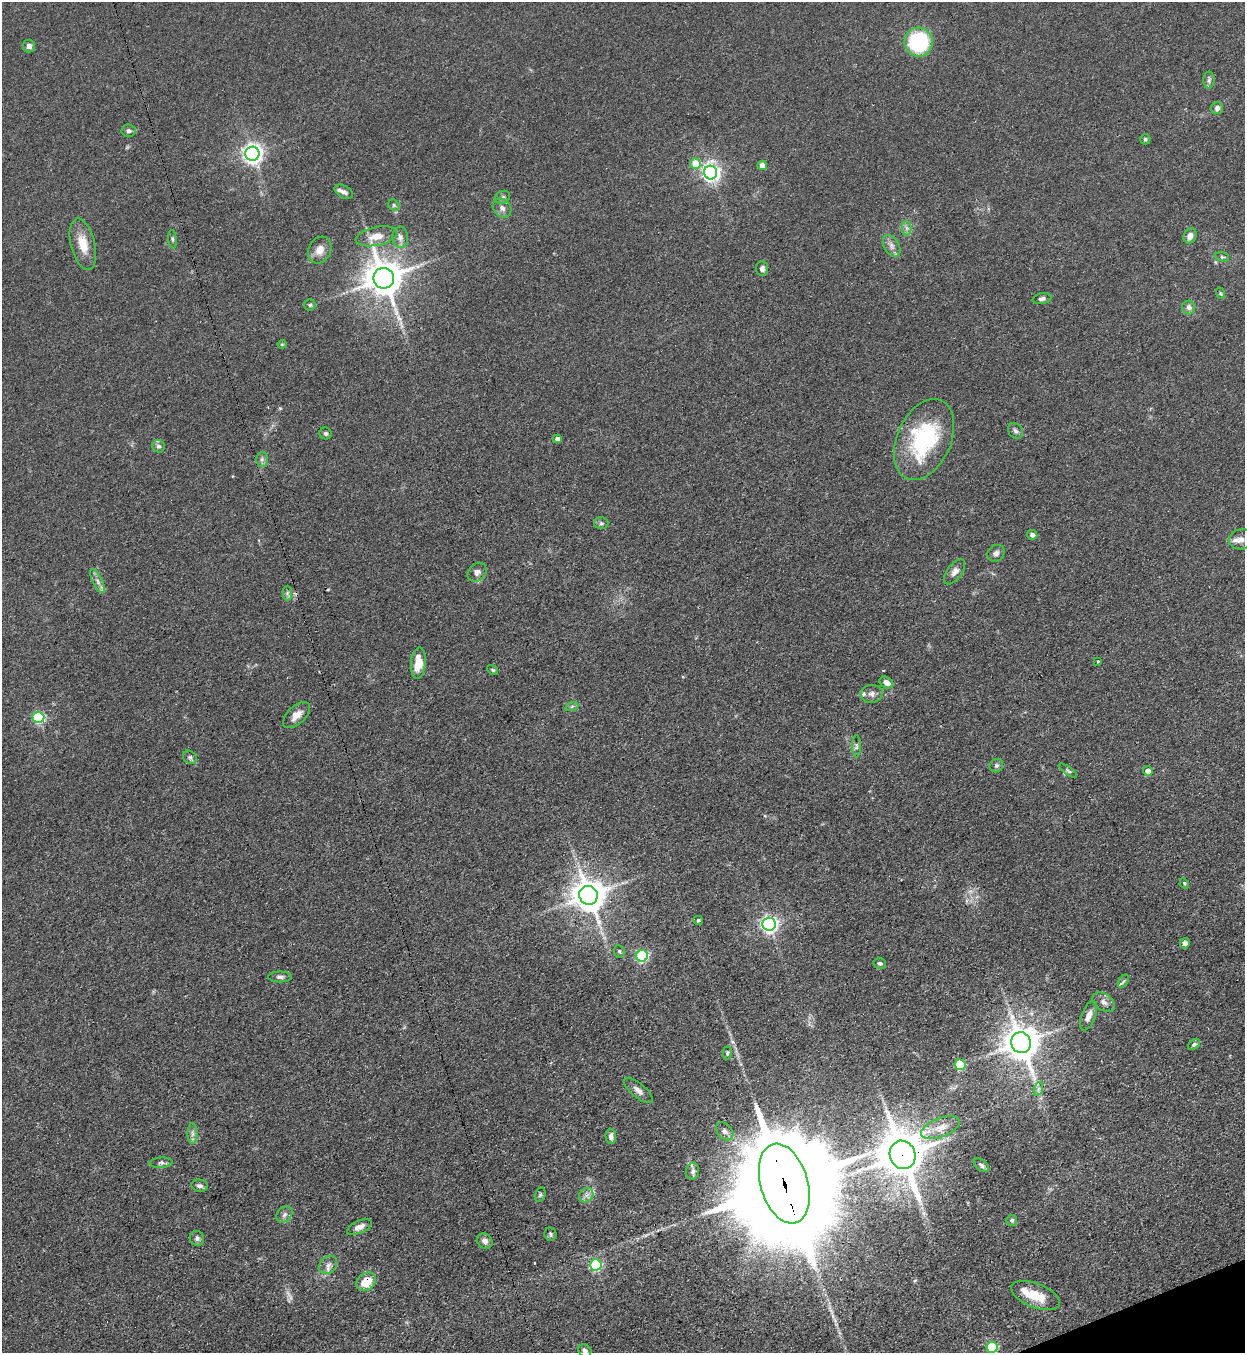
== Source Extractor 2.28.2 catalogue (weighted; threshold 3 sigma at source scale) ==
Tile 6 of 4 x 4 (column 2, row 2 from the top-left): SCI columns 1551-2793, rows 2739-4089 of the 5457 x 5478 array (HDU 1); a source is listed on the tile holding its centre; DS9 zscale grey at full resolution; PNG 1247 x 1355 px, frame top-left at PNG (2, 2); each listed source drawn as its Kron ellipse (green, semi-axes under 4 px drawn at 4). Shown black and unused: <1% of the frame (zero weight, under 3 of 4 exposures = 5% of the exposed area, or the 3 px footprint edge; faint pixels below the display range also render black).
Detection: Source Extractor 2.28.2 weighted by HDU 2 'WHT'; one run over the whole footprint, this tile lists its part. Background 0.0726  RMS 0.0059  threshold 0.0264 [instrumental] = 3 sigma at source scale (4.5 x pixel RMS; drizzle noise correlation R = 1.50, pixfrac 1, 0.05/0.05 arcsec/px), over >= 5 px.
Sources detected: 107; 1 too faint to see at this stretch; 2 cosmic-ray / hot-pixel residue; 1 long thin detection or spike segment (spike, bleed or trail) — neither listed nor drawn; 4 inside a brighter listed object's ellipse — not listed separately; the other 99 listed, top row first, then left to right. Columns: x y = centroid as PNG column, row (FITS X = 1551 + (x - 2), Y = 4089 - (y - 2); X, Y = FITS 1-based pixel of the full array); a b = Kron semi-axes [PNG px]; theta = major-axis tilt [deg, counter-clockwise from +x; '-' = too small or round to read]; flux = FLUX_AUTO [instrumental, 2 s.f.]
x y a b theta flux
918 42 14 14 - 47
29 46 6 6 - 2.2
1209 80 8 5 88 1.6
1217 108 6 6 - 2.9
129 131 7 6 - 2
1145 139 5 5 - 0.89
252 154 7 7 - 340
695 164 5 5 - 12
762 165 4 4 - 7.2
711 173 7 6 - 250
344 192 10 6 -30 2
503 197 8 6 29 1.5
394 205 6 5 - 0.96
502 208 10 8 -47 3.2
906 228 7 5 -89 1.7
376 236 21 9 12 7.3
1190 236 8 6 66 3.7
400 237 10 8 -87 2.8
172 239 9 4 -85 1
83 244 26 12 -76 11
892 246 12 7 -59 3
320 250 14 11 62 5.1
1222 257 7 4 -15 0.98
762 269 7 6 - 2.2
384 278 10 10 - 1400
1220 293 6 4 -71 0.79
1042 299 9 5 10 1.8
310 305 5 5 - 1.1
1189 307 7 6 - 3.1
282 344 4 4 - 0.65
1015 431 9 6 -49 1.8
326 433 6 5 - 1.2
557 439 4 4 - 3
924 439 43 27 66 60
158 446 6 6 - 1.6
262 459 7 6 - 1.7
601 523 7 6 - 1.4
1032 535 5 4 - 2.8
1241 539 12 10 10 3.7
996 553 9 8 - 2.2
477 572 10 8 44 2.5
955 572 14 7 53 3.3
98 581 13 5 -63 2.6
287 593 7 5 89 1.4
1098 661 3 3 - 0.53
418 663 15 7 85 11
493 670 6 4 -35 0.78
886 683 7 5 -31 3.6
872 694 11 9 6 3.3
572 706 7 4 19 1
297 715 16 8 43 5.4
38 717 6 5 - 64
856 746 11 4 -90 1.5
190 757 7 6 - 1.5
996 766 7 6 - 1.4
1068 771 10 4 -35 1.2
1148 771 5 5 - 4.9
1184 883 5 4 - 0.79
588 895 9 9 - 1300
698 920 5 4 - 0.87
769 924 6 6 - 210
1185 943 5 5 - 2.2
619 951 6 5 - 1.1
642 956 6 6 - 74
880 963 6 5 - 1.3
280 977 12 5 0 1.9
1123 981 7 4 56 1.2
1104 1002 12 8 -36 3.2
1088 1016 15 7 69 4.6
1021 1043 10 9 - 1400
1194 1044 6 4 39 1.1
727 1053 6 4 90 0.87
960 1065 5 5 - 32
1038 1089 7 4 71 1.5
638 1090 17 7 -40 3.4
940 1128 20 9 21 7.2
725 1131 10 7 -47 2.4
192 1134 10 5 -90 2
611 1136 8 5 -87 2.3
903 1155 14 12 -71 2300
161 1163 11 5 3 1.6
981 1165 9 5 -38 1.6
693 1171 8 6 81 2
784 1184 41 23 -74 23000
200 1186 8 6 -10 2.1
540 1195 7 5 73 1.1
586 1195 8 6 46 2.3
284 1214 9 7 46 2.1
1012 1220 5 5 - 1.2
359 1227 13 6 24 3.7
550 1234 7 6 - 1.3
197 1238 7 7 - 1.6
485 1241 8 7 - 2.5
328 1265 10 8 47 2.8
596 1265 6 6 - 59
366 1282 10 8 42 13
1036 1295 26 12 -22 14
992 1347 5 5 - 45
585 1350 7 6 - 1.8
Overlapping masked pixels (flux is a lower limit): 4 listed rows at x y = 588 895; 903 1155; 784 1184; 366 1282
Isophote crosses this tile's border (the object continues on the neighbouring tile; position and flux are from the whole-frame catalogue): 2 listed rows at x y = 992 1347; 585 1350